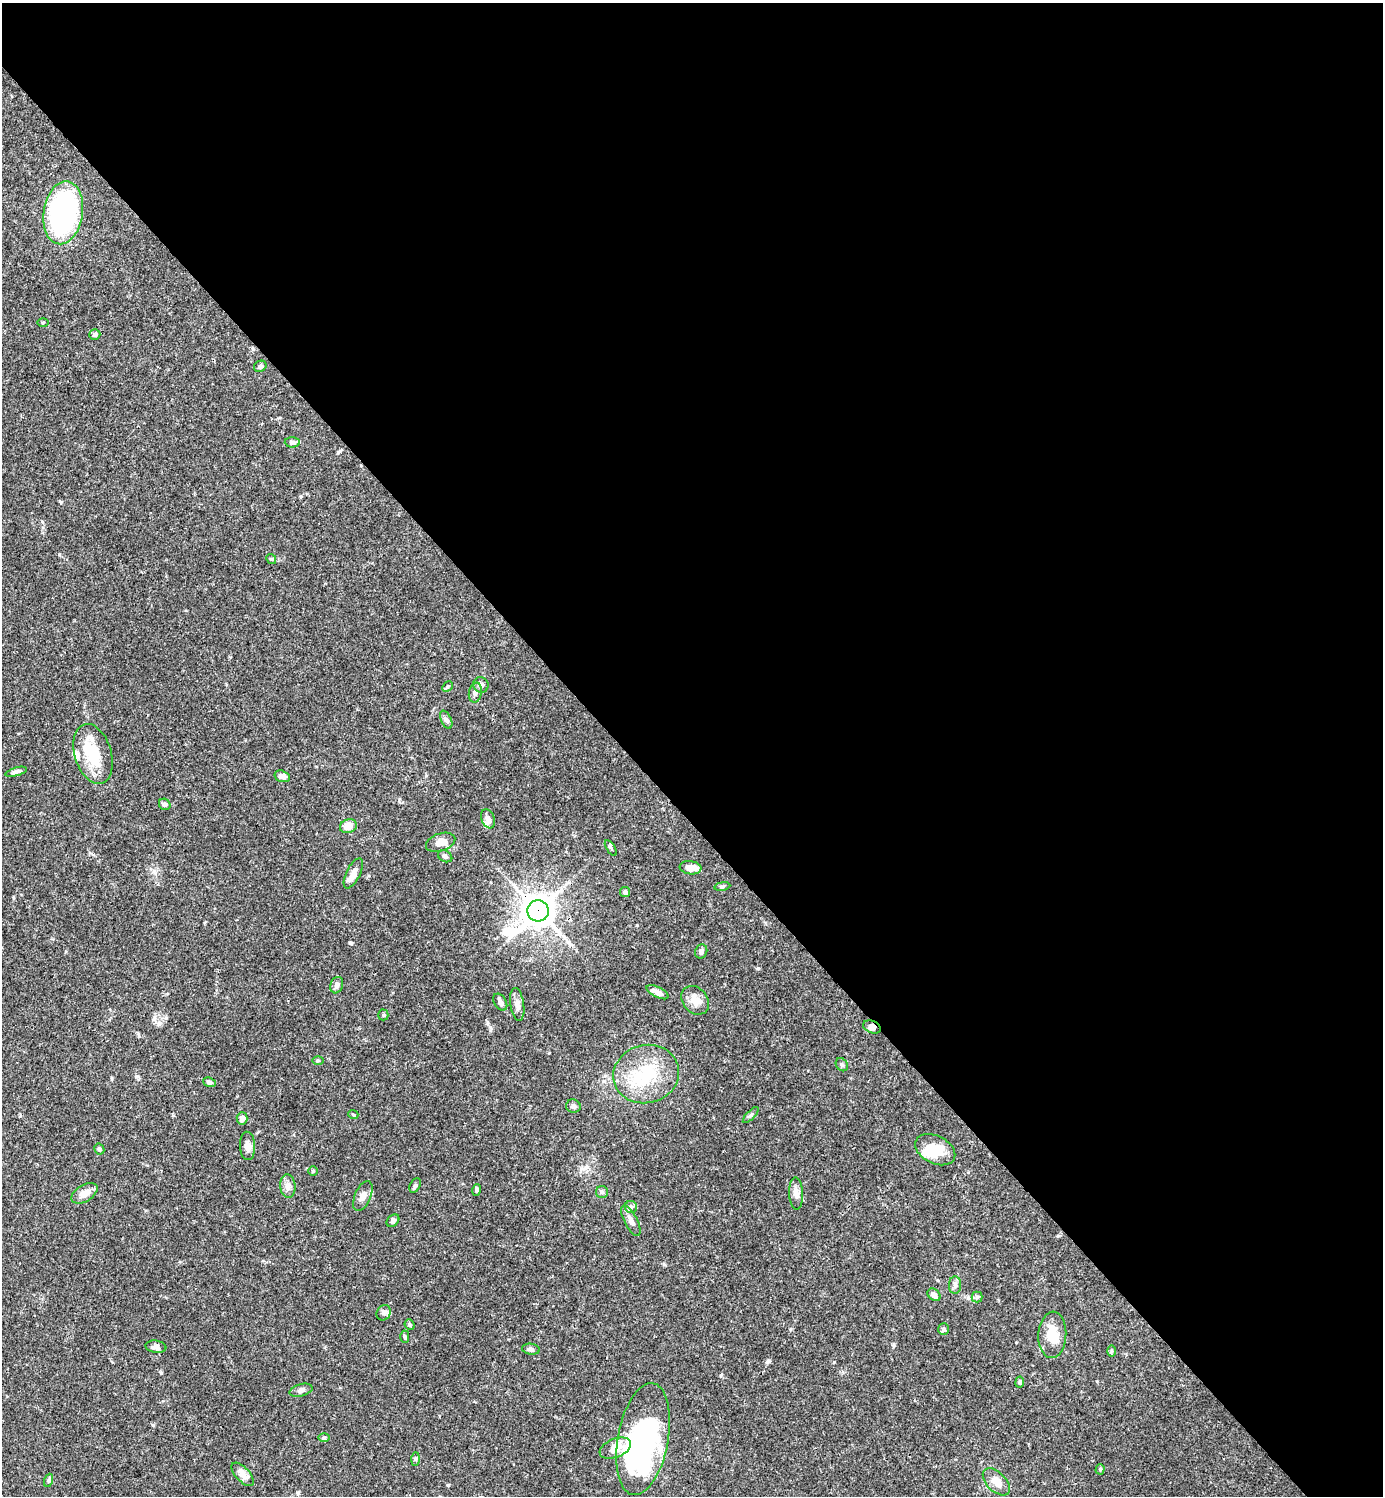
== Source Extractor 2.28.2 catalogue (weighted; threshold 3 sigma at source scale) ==
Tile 8 of 4 x 4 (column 4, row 2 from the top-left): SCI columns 4444-5824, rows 2991-4484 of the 5982 x 5983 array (HDU 1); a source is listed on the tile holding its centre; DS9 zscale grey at full resolution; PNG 1385 x 1498 px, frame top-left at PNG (2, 3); each listed source drawn as its Kron ellipse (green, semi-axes under 4 px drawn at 4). Shown black and unused: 55% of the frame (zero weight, under 3 of 4 exposures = <1% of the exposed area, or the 3 px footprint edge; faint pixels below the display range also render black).
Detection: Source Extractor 2.28.2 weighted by HDU 2 'WHT'; one run over the whole footprint, this tile lists its part. Background 0.0643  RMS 0.0032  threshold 0.0143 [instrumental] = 3 sigma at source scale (4.5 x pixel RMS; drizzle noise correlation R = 1.50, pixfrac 1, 0.05/0.05 arcsec/px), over >= 5 px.
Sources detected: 83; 3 inside a brighter object's white glare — neither listed nor drawn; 5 inside a brighter listed object's ellipse — not listed separately; the other 75 listed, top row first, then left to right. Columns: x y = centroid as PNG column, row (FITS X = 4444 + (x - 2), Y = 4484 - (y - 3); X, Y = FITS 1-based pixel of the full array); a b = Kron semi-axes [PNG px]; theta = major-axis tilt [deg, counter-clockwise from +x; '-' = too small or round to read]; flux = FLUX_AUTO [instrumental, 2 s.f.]
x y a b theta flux
63 213 31 19 81 74
43 322 5 3 - 0.31
95 334 5 5 - 0.88
260 366 6 5 - 0.79
292 442 7 5 -2 0.83
271 559 5 4 - 0.43
481 685 8 7 - 1.2
447 687 6 4 45 0.46
475 693 10 6 78 1.3
446 720 10 5 -65 0.84
93 754 31 18 -73 11
16 772 11 4 16 0.97
282 776 8 5 -17 1.8
165 804 6 5 - 0.8
488 819 10 6 -68 1.6
348 826 8 7 - 3.3
441 842 15 9 18 3.2
611 848 9 3 -58 0.5
445 856 7 5 -28 0.72
690 868 11 6 -7 3.5
353 873 16 7 64 2.6
722 886 8 4 9 0.58
625 892 5 5 - 0.89
538 911 11 10 - 430
701 951 7 6 - 1
337 985 8 6 71 1.1
657 992 12 5 -28 2.1
695 1000 16 12 -49 3.6
500 1002 9 6 -59 1.3
517 1004 16 7 -82 1.7
383 1015 5 5 - 0.47
872 1027 9 6 -22 1.4
318 1061 6 4 0 0.35
842 1065 7 5 -56 0.67
646 1074 33 29 16 17
209 1082 6 4 -23 0.76
573 1106 7 6 - 0.89
353 1114 5 3 - 0.29
751 1115 10 4 46 0.67
242 1118 6 5 - 1.4
248 1146 14 7 -87 1.9
99 1149 6 4 -61 0.62
935 1150 21 14 -27 7.6
313 1171 5 5 - 0.49
288 1186 12 8 -84 1.7
415 1186 8 5 63 0.61
477 1190 6 4 74 0.66
602 1192 6 6 - 0.67
84 1193 14 8 31 2.9
796 1194 16 7 -88 2
363 1196 16 8 67 1.9
631 1207 6 6 - 0.86
393 1221 7 5 42 0.85
631 1221 17 6 -63 1.8
955 1285 9 6 -90 1
934 1295 7 5 -41 1.4
977 1297 5 5 - 0.53
384 1313 8 7 - 0.97
410 1325 5 4 - 0.52
944 1329 6 5 - 0.85
1052 1335 23 14 86 6.3
405 1337 6 4 89 0.51
156 1347 10 6 -7 1.2
531 1349 9 5 -8 0.78
1111 1351 6 4 89 0.41
1020 1382 5 4 - 0.6
301 1390 12 6 15 1.1
324 1437 6 4 1 0.45
643 1439 57 25 79 63
615 1448 16 9 22 6.8
415 1459 7 4 89 0.49
1100 1469 5 4 - 0.47
243 1474 14 7 -48 2.3
49 1480 7 4 71 0.53
996 1482 17 9 -45 3.6
Overlapping masked pixels (flux is a lower limit): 2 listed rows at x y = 538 911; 872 1027
Unlisted compact peaks at least as high as the median listed source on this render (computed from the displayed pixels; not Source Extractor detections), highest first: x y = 768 1361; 758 968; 61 502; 338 452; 153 1425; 59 554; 721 1375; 894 1345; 137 1076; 834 1362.